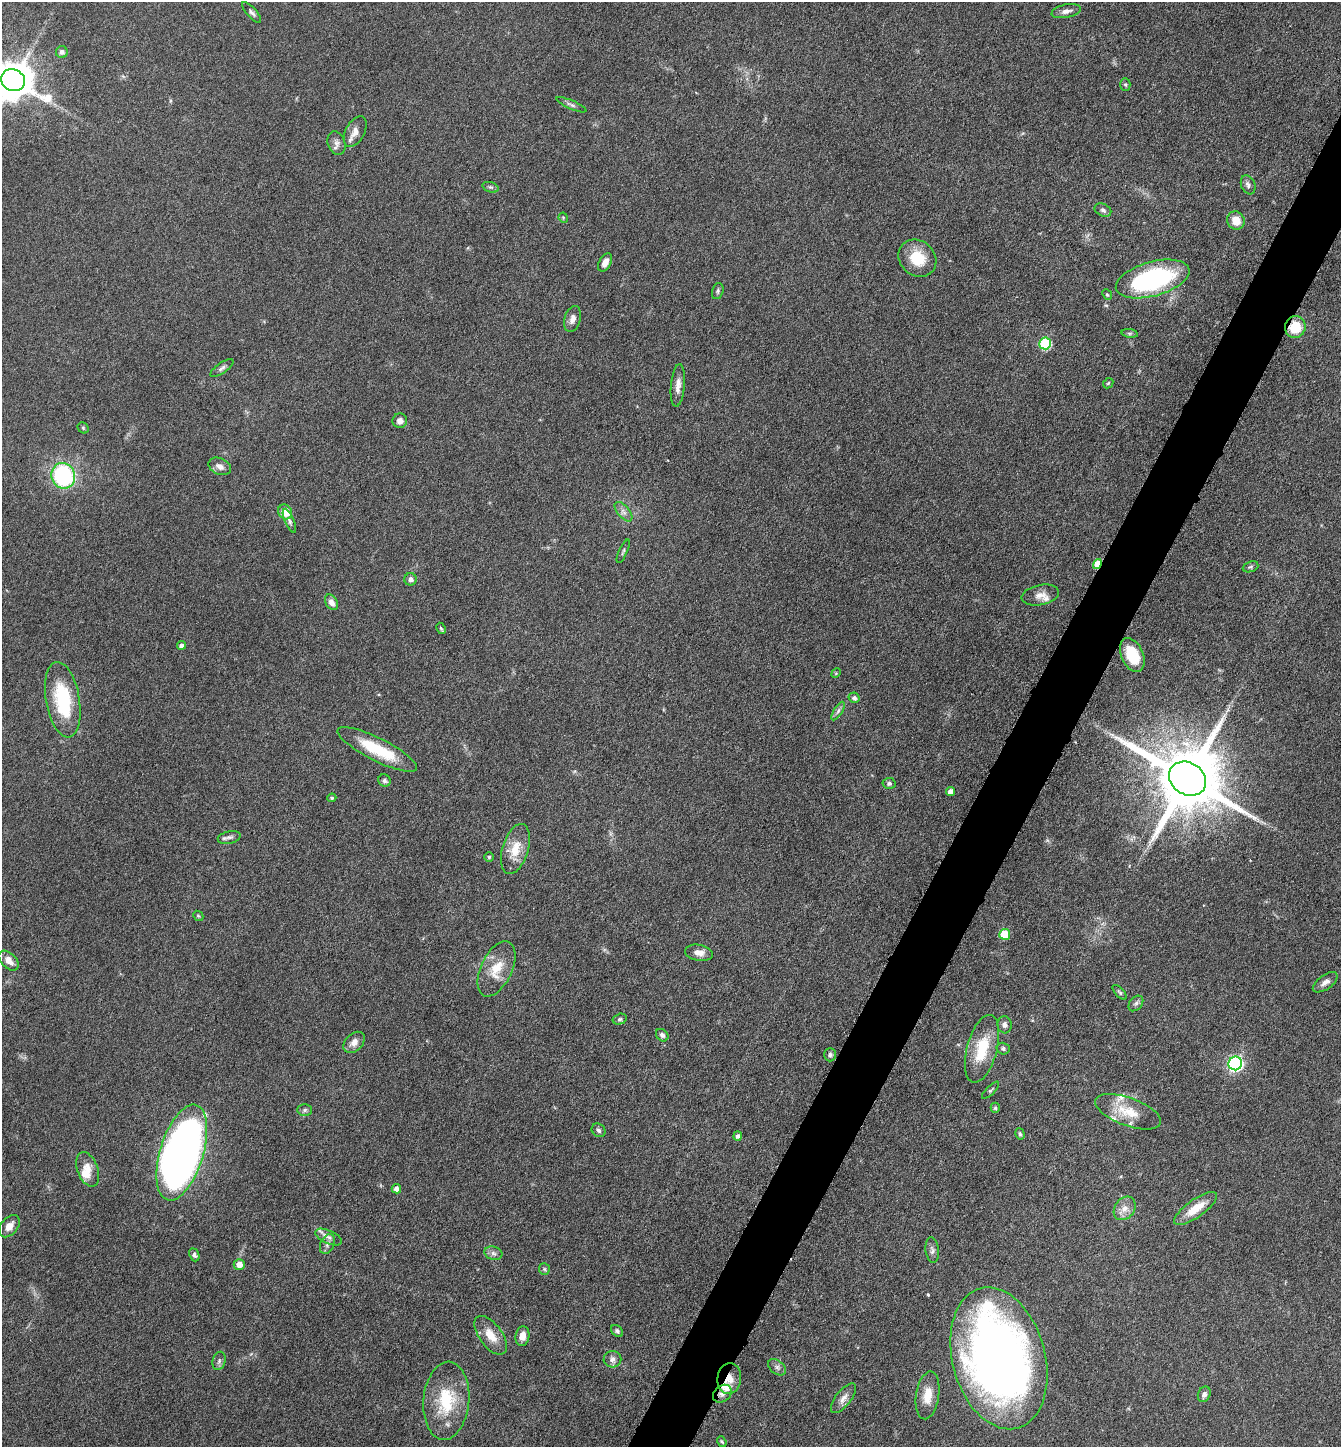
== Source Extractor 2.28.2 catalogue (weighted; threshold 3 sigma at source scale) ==
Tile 10 of 4 x 4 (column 2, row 3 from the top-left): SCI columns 1489-2827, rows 1446-2890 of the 5791 x 5781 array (HDU 1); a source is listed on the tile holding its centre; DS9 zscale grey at full resolution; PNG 1343 x 1449 px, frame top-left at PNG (2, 2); each listed source drawn as its Kron ellipse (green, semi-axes under 4 px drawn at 4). Shown black and unused: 4% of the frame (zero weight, under 4 of 8 exposures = <1% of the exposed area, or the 3 px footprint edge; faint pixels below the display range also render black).
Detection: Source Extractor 2.28.2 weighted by HDU 2 'WHT'; one run over the whole footprint, this tile lists its part. Background 0.0767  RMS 0.0031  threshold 0.0126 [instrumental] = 3 sigma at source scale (4.09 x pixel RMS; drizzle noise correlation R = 1.36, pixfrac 0.8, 0.05/0.05 arcsec/px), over >= 5 px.
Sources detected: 110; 6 inside a brighter listed object's ellipse — not listed separately; the other 104 listed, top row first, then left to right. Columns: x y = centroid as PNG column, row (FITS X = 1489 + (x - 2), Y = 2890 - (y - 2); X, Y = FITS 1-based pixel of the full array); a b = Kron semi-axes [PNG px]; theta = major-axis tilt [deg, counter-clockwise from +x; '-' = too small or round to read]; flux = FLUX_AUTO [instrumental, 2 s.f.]
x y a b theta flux
1066 11 15 6 11 1.6
252 12 13 5 -48 0.82
62 52 6 6 - 0.92
13 80 12 10 -27 890
1125 84 6 5 - 0.45
571 105 16 4 -23 0.9
355 132 17 9 63 2.4
336 143 12 8 -71 1.5
1248 185 10 7 -68 1.1
491 187 8 5 -18 0.59
1103 210 9 6 -26 0.81
563 218 5 4 - 0.34
1236 220 9 8 - 3.6
917 258 20 17 -42 7.5
605 262 10 6 61 2
1153 279 38 17 16 46
718 291 8 5 75 0.6
1107 295 5 4 - 0.41
573 319 13 8 74 1.7
1295 327 11 10 - 7.1
1130 333 8 4 -8 0.47
1045 343 6 6 - 22
222 368 13 5 35 0.95
1108 383 6 4 45 0.38
678 385 21 7 85 2.2
400 421 7 7 - 1.6
83 428 6 5 - 0.37
220 466 12 8 -25 1.8
63 476 13 12 - 35
285 512 8 6 -56 4.9
623 512 11 6 -49 1.4
289 521 13 4 -67 0.86
623 551 13 3 66 0.48
1097 564 5 4 - 6
1251 567 8 5 21 0.53
410 579 6 6 - 1.2
1040 595 19 10 11 2.5
331 602 8 6 -59 1.7
441 628 6 4 -62 0.39
181 645 4 4 - 1.1
1132 655 18 11 -66 8.4
836 673 5 4 - 0.28
854 698 6 5 - 0.77
63 700 38 17 -80 19
838 711 10 4 58 0.93
377 749 44 11 -27 13
1188 779 19 16 -31 3500
384 781 6 6 - 0.67
889 783 6 5 - 0.7
950 792 4 4 - 2
332 798 4 4 - 0.47
229 837 12 6 12 1
515 849 26 13 73 5.8
489 857 4 4 - 0.39
198 916 6 4 -42 0.36
1005 934 5 5 - 9.4
699 953 14 8 -10 2
9 961 12 7 -44 2.4
496 969 29 15 64 6.8
1325 982 14 7 35 1.5
1120 992 9 4 -47 0.54
1136 1003 9 6 49 0.81
620 1019 7 5 15 0.58
1005 1025 8 7 - 1.1
662 1035 7 5 -45 0.85
354 1042 12 8 45 2
982 1049 35 15 75 11
1003 1049 6 5 - 0.76
830 1055 6 6 - 0.79
1235 1063 7 7 - 71
990 1090 11 4 45 0.53
995 1108 5 4 - 0.44
305 1110 7 5 1 0.66
1128 1112 35 14 -20 7.3
599 1130 7 6 - 0.72
1020 1134 6 4 -73 0.48
738 1136 5 4 - 0.91
182 1152 50 22 73 250
88 1169 18 10 -70 3.8
396 1189 5 4 - 1.6
1125 1208 12 10 52 2.5
1196 1208 25 9 35 5.9
9 1226 13 8 51 2.3
329 1237 14 6 -24 1.5
327 1244 10 6 66 1.3
932 1250 13 6 -83 1.1
493 1253 9 6 -17 0.97
194 1255 7 5 -66 0.78
239 1264 5 5 - 2.6
544 1269 6 5 - 0.49
617 1331 7 5 -47 0.59
491 1335 22 11 -54 4.6
522 1336 10 7 81 2.2
999 1358 72 46 -75 230
612 1359 9 8 - 1.4
219 1361 9 6 75 0.81
777 1367 10 6 -38 1
729 1379 16 12 84 3.7
722 1394 10 8 39 1.4
1204 1394 8 6 67 1.1
928 1395 24 11 81 4.6
843 1398 18 7 52 2.1
446 1401 39 23 85 15
722 1442 5 3 - 0.37
Overlapping masked pixels (flux is a lower limit): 4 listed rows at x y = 1295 327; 1097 564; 729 1379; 722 1394
Isophote crosses this tile's border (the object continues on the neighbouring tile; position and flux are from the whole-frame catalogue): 1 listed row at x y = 13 80